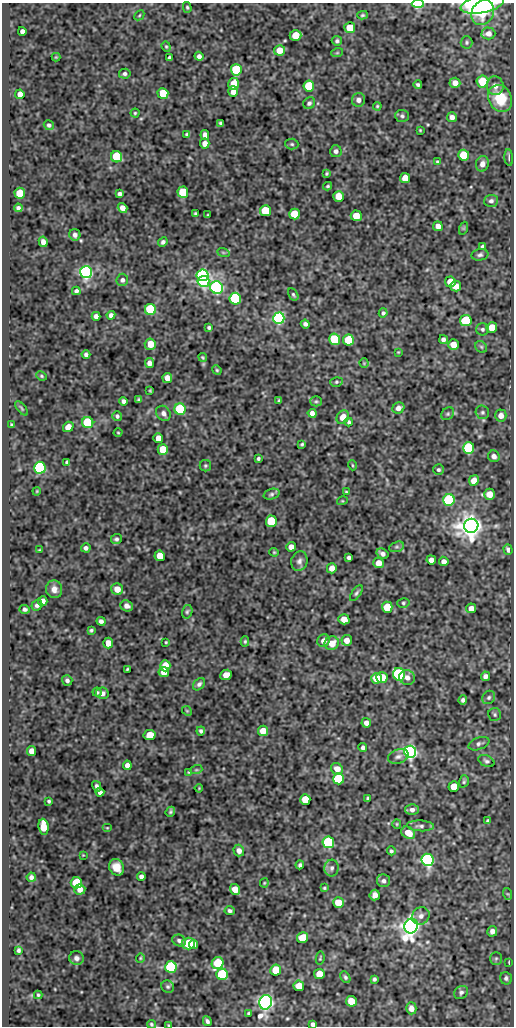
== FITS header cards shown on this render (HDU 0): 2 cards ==
NAXIS1  =                  512
NAXIS2  =                 1024

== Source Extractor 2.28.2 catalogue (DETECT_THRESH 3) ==
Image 512 x 1024 px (HDU 0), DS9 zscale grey, 1 PNG px = 1 image px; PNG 516 x 1028 px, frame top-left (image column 1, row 1024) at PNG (2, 3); each listed source drawn as its Kron ellipse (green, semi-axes under 4 px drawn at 4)
Background 49.5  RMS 0.55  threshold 1.66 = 3 sigma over >= 5 px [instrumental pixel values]
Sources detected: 283; all 283 listed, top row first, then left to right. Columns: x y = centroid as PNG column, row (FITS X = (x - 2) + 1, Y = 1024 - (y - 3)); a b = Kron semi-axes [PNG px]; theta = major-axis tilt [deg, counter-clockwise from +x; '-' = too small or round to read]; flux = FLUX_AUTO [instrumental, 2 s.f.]
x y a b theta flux
418 4 6 3 0 4200
482 4 22 9 12 2900
187 7 5 4 - 51
483 12 13 10 58 800
139 15 5 3 - 40
363 15 5 4 - 55
350 28 5 5 - 910
22 31 4 4 - 160
488 33 7 6 - 180
295 35 6 5 - 860
337 41 5 4 - 79
467 42 6 6 - 68
166 47 5 4 - 49
279 50 5 5 - 550
337 53 6 3 19 42
199 56 4 4 - 130
56 57 4 4 - 33
169 58 4 3 - 77
236 70 5 5 - 3100
125 74 6 5 - 94
482 81 6 6 - 920
455 83 5 5 - 240
234 84 6 5 - 600
418 84 4 3 - 74
309 86 5 5 - 1800
495 86 9 8 - 250
233 91 5 5 - 230
163 93 5 5 - 1100
20 94 5 4 - 300
500 98 14 11 -62 1200
358 100 7 6 - 160
309 103 6 5 - 84
377 106 4 3 - 41
135 113 4 4 - 45
402 116 7 6 - 89
452 117 5 5 - 150
221 123 4 2 - 50
49 125 5 5 - 82
420 130 3 2 - 31
187 134 3 3 - 53
205 135 5 4 - 200
205 143 5 4 - 220
292 144 6 5 - 64
336 151 6 6 - 110
464 155 5 5 - 1600
117 157 6 5 - 1900
509 158 8 3 -85 75
438 162 4 4 - 71
482 164 8 6 73 220
327 174 4 3 - 47
405 178 5 5 - 450
328 186 4 3 - 49
183 192 5 5 - 1600
20 193 5 5 - 1000
120 194 4 4 - 100
339 196 5 5 - 690
491 201 7 6 - 120
18 208 4 4 - 90
122 208 5 4 - 220
265 211 5 5 - 1600
195 213 3 3 - 44
294 214 5 5 - 1600
207 215 3 2 - 28
356 216 5 5 - 580
438 226 5 4 - 250
464 228 7 4 71 44
75 235 6 5 - 130
43 242 5 4 - 180
163 242 5 4 - 90
483 247 4 3 - 94
223 252 6 4 -19 47
480 255 8 5 8 96
86 272 6 6 - 15000
203 275 6 6 - 7000
122 280 6 6 - 99
203 281 6 5 - 5100
450 282 5 5 - 500
456 286 5 5 - 360
217 288 6 6 - 11000
76 291 4 4 - 87
293 294 6 4 -58 60
235 299 6 5 - 4200
150 309 5 5 - 3200
383 313 4 4 - 73
111 315 4 4 - 120
96 316 4 4 - 120
279 318 6 5 - 11000
466 321 5 5 - 3200
305 324 4 4 - 100
209 327 4 3 - 69
492 327 5 5 - 600
482 329 6 6 - 82
335 339 6 5 - 1700
443 339 4 4 - 110
348 340 5 5 - 1600
150 344 5 5 - 550
453 345 5 5 - 340
481 347 6 5 - 68
398 352 3 2 - 26
86 355 4 4 - 82
203 357 4 3 - 41
149 363 5 4 - 180
364 363 4 4 - 38
217 370 5 4 - 46
41 376 5 3 - 45
167 378 5 5 - 300
336 382 6 5 - 60
150 391 3 2 - 37
139 399 4 3 - 55
279 400 4 3 - 51
124 401 4 4 - 110
316 401 5 5 - 62
22 408 8 4 -51 51
398 408 6 5 - 210
180 409 6 5 - 3600
482 412 7 6 - 87
163 413 8 6 -50 160
312 413 4 4 - 180
448 414 7 5 45 76
501 415 6 6 - 250
117 416 5 4 - 76
343 417 7 6 - 380
349 422 4 4 - 63
88 423 5 5 - 3000
12 425 4 3 - 57
68 427 5 5 - 280
118 433 4 3 - 33
158 438 5 4 - 310
302 444 3 3 - 49
469 448 6 5 - 4300
163 449 5 5 - 930
494 456 6 5 - 160
258 458 3 3 - 61
67 462 4 3 - 65
352 465 5 3 - 35
205 466 6 5 - 61
40 468 6 5 - 7400
438 470 5 5 - 72
474 480 5 5 - 410
37 491 4 3 - 32
346 492 3 2 - 40
271 494 8 5 18 85
489 494 5 5 - 440
449 500 6 5 - 5200
342 501 5 3 - 34
271 521 5 5 - 2000
471 526 7 7 - 51000
116 539 5 5 - 78
291 547 5 5 - 240
397 547 8 5 18 78
86 548 5 4 - 100
39 550 4 3 - 37
508 550 5 4 - 110
274 552 4 4 - 40
383 554 6 5 - 140
160 556 5 5 - 640
349 558 4 4 - 86
431 560 5 4 - 200
299 561 10 8 74 160
444 561 5 4 - 170
379 563 5 5 - 380
332 568 5 5 - 290
54 589 9 8 - 230
117 589 6 5 - 340
356 593 9 4 56 79
43 601 5 4 - 170
403 603 6 5 - 59
37 605 5 5 - 100
127 606 6 5 - 150
387 607 5 5 - 1100
471 608 5 4 - 230
25 609 5 4 - 87
187 612 7 5 73 71
344 619 5 5 - 390
101 621 4 4 - 96
91 630 4 3 - 58
347 640 5 5 - 280
245 641 5 4 - 52
323 641 6 6 - 230
166 642 3 2 - 36
108 643 5 5 - 340
332 643 7 6 - 500
165 666 6 5 - 560
127 669 3 2 - 38
164 672 5 5 - 350
399 674 6 6 - 5400
226 675 6 5 - 290
485 676 5 4 - 130
377 678 5 5 - 720
382 678 5 5 - 1200
407 678 8 7 - 190
67 680 5 5 - 100
199 684 7 5 47 100
97 692 4 4 - 59
102 693 6 5 - 140
489 697 7 6 - 88
463 700 4 4 - 96
187 711 5 4 - 44
495 715 6 6 - 81
366 723 5 4 - 160
201 731 4 4 - 80
263 731 5 5 - 560
150 735 6 5 - 610
479 744 11 6 21 120
363 747 4 4 - 97
31 751 5 4 - 230
410 752 6 6 - 18000
398 756 11 7 17 150
486 761 8 5 -25 95
127 765 5 4 - 220
337 769 6 5 - 350
196 770 6 4 18 49
189 772 4 4 - 37
339 779 5 5 - 3500
464 781 6 4 74 60
97 786 5 3 - 90
454 787 5 5 - 710
199 788 4 3 - 32
100 792 4 4 - 110
305 799 5 5 - 700
368 799 4 3 - 71
49 801 3 3 - 51
412 810 6 5 - 160
170 812 5 4 - 59
488 821 4 4 - 81
397 824 5 4 - 41
420 826 14 5 -3 140
43 827 8 5 -84 870
107 828 5 3 - 32
408 833 7 5 -33 430
328 842 6 5 - 4100
239 851 6 5 - 200
391 851 4 4 - 62
83 855 3 3 - 25
427 860 6 6 - 9800
300 865 4 4 - 78
117 867 8 7 - 450
332 868 8 7 - 120
141 876 4 4 - 120
31 877 4 4 - 110
383 881 6 6 - 100
76 883 5 5 - 1500
264 883 4 4 - 39
324 888 4 4 - 48
80 889 5 5 - 250
235 889 6 5 - 420
508 894 6 4 -70 46
375 895 5 5 - 210
338 902 5 5 - 640
230 911 5 4 - 87
421 916 9 8 - 180
411 926 7 6 - 34000
492 931 5 5 - 150
302 938 5 5 - 840
179 940 7 5 -25 110
188 944 6 6 - 1100
193 945 4 4 - 270
18 950 4 3 - 68
76 958 7 6 - 140
140 958 5 4 - 42
320 958 6 3 80 38
496 958 6 5 - 74
509 962 4 2 - 43
218 963 6 5 - 1700
171 967 6 5 - 5800
276 970 5 5 - 790
222 974 6 5 - 3600
319 974 5 5 - 490
345 977 6 4 -61 74
506 978 6 5 - 93
374 979 4 3 - 70
299 986 5 5 - 610
168 987 6 6 - 73
461 992 7 6 - 97
38 995 4 4 - 48
351 1001 5 5 - 720
266 1002 7 6 - 20000
411 1008 6 5 - 190
249 1013 3 3 - 57
207 1021 5 4 - 88
151 1024 4 4 - 57
313 1024 4 4 - 100
169 1025 4 4 - 31
At the frame edge (FLAGS 8, measured only in part): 6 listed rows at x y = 418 4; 482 4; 483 12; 151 1024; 313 1024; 169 1025